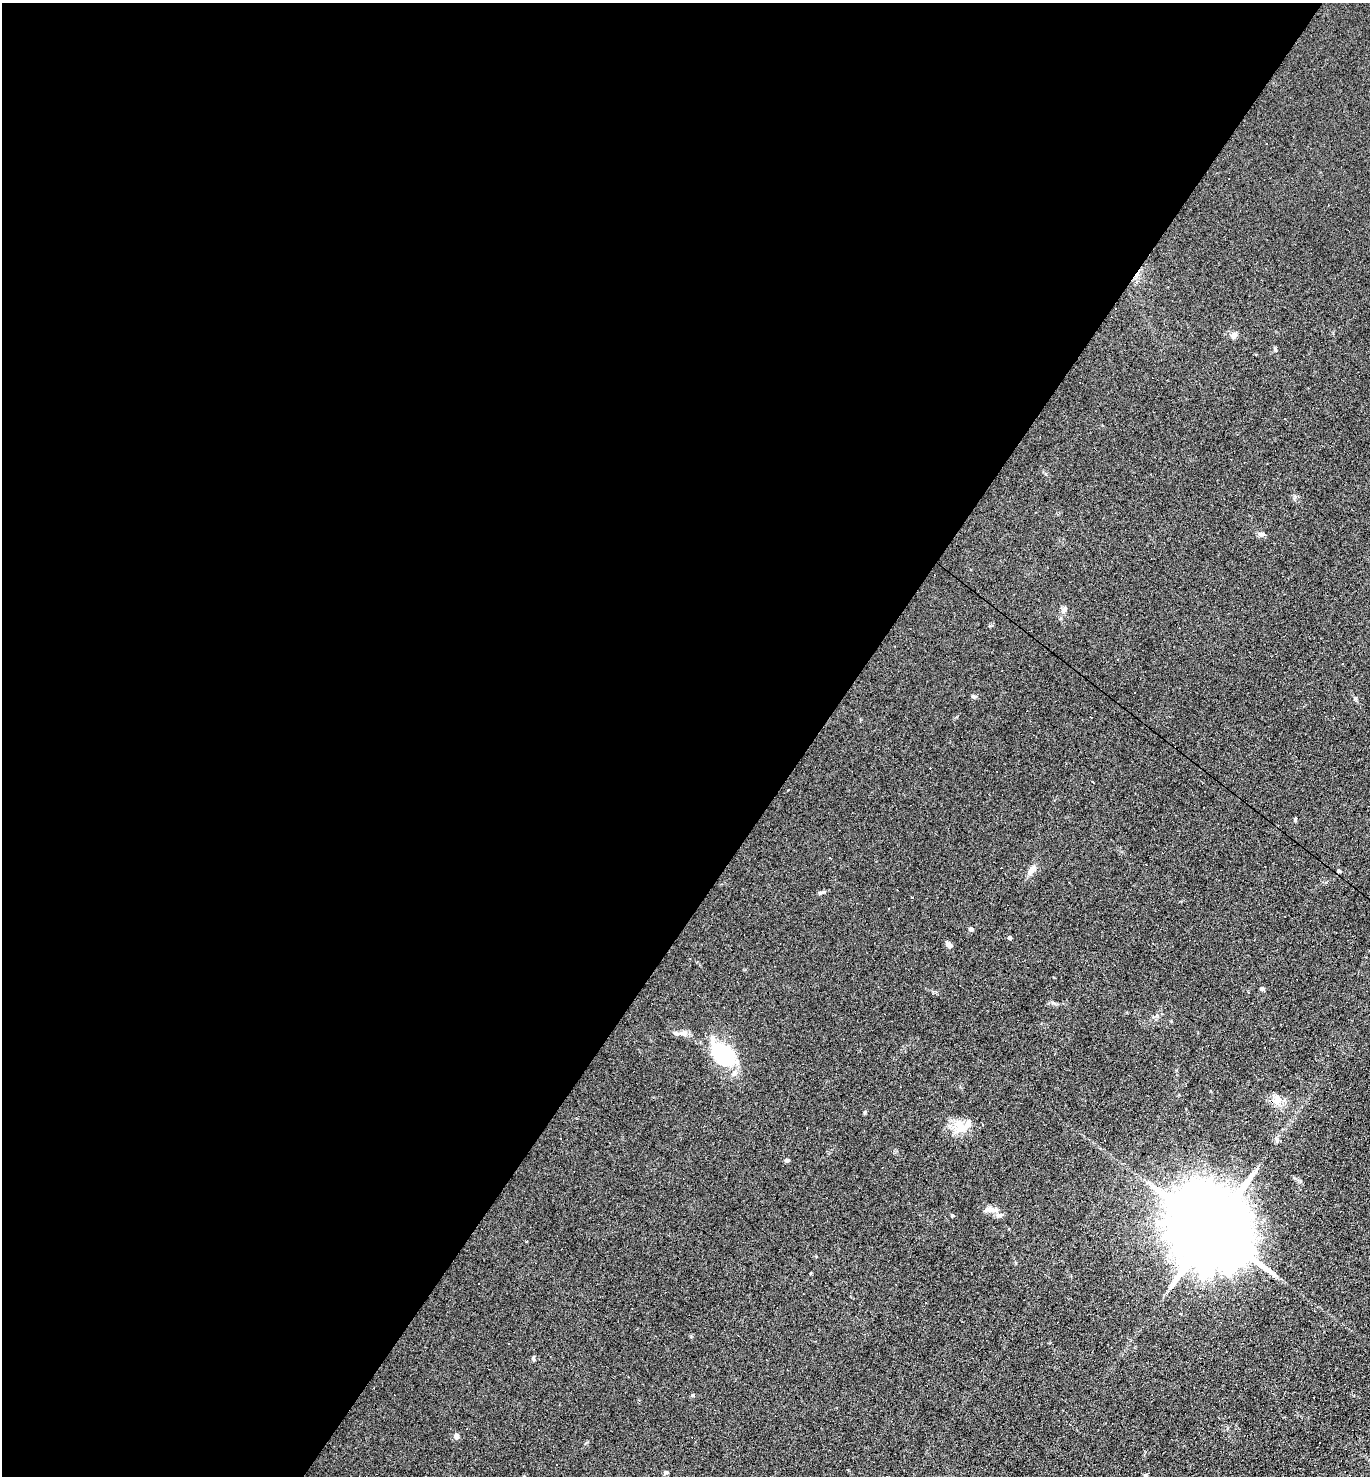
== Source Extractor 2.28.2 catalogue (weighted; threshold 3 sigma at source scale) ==
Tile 5 of 4 x 4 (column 1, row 2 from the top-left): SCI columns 147-1514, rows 2951-4424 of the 5904 x 5899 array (HDU 1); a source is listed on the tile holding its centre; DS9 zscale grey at full resolution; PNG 1372 x 1478 px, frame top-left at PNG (2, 3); no overlay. Shown black and unused: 59% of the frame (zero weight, under 4 of 8 exposures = <1% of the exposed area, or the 3 px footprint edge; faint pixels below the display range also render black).
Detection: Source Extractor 2.28.2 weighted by HDU 2 'WHT'; one run over the whole footprint, this tile lists its part. Background 0.0782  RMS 0.0066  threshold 0.0268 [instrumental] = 3 sigma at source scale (4.09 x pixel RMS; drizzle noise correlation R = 1.36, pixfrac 0.8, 0.05/0.05 arcsec/px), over >= 5 px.
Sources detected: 72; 32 cosmic-ray / hot-pixel residue — not listed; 1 inside a brighter listed object's ellipse — not listed separately; the other 39 listed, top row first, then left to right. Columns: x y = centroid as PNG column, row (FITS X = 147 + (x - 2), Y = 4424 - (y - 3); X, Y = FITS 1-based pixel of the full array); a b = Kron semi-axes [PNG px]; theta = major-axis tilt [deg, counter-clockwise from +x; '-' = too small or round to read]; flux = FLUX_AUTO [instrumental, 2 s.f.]
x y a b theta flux
1267 144 3 2 - 0.45
1329 205 2 2 - 0.51
1168 287 3 2 - 0.99
1234 335 9 7 47 2.2
1275 349 5 4 - 0.79
1284 419 3 2 - 0.74
1261 534 8 6 1 2.1
1064 609 10 6 54 1.9
974 697 7 5 0 1.2
1355 698 6 5 - 0.99
1093 782 3 2 - 0.82
1295 819 5 5 - 0.74
830 858 3 2 - 0.37
1032 870 15 7 53 3.4
1339 871 4 3 - 1
821 892 11 3 6 1.2
889 909 2 2 - 0.98
971 929 5 4 - 1.7
1010 937 4 4 - 1.9
949 945 8 5 -46 2.6
1262 989 6 4 -26 1.1
722 1054 31 20 -42 44
1277 1100 13 11 76 5.5
865 1112 6 3 71 0.66
960 1126 20 17 89 10
1276 1138 6 6 - 1.4
786 1160 6 5 - 1.1
989 1209 14 7 0 3.8
952 1215 4 4 - 0.84
999 1215 10 6 -15 2.4
1211 1229 24 18 -41 12000
526 1241 3 3 - 1.5
1209 1280 6 5 - 2.2
533 1359 7 3 -81 0.81
693 1395 5 4 - 1
456 1436 5 4 - 3.8
557 1464 3 2 - 0.74
666 1472 6 4 0 0.97
1145 1475 5 4 - 0.76
Overlapping masked pixels (flux is a lower limit): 1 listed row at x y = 1211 1229